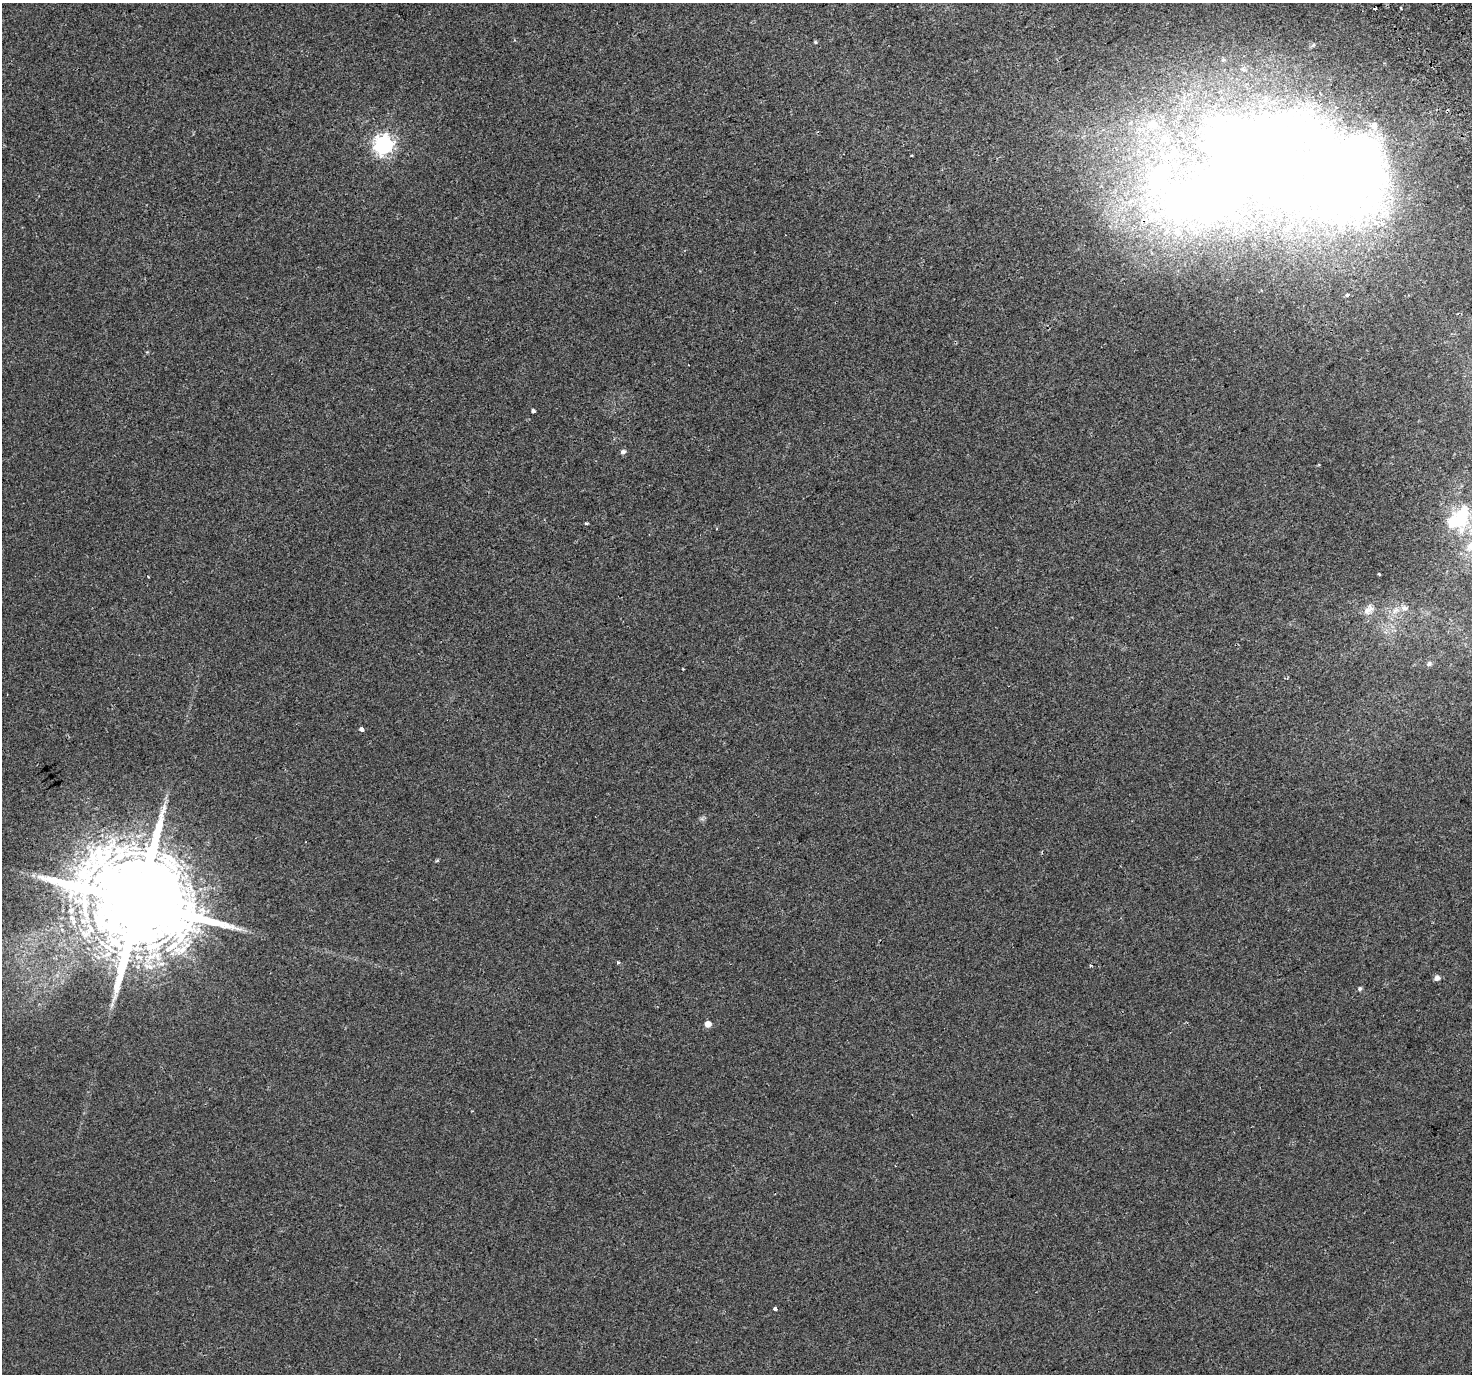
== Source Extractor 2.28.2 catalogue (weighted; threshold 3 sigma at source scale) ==
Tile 10 of 4 x 4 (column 2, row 3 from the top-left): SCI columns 1525-2994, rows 1584-2955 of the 5983 x 5851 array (HDU 1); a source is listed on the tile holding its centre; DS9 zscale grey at full resolution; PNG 1474 x 1376 px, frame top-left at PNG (2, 3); no overlay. Shown black and unused: <1% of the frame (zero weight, under 2 of 3 exposures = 3% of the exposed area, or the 3 px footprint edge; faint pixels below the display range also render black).
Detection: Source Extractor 2.28.2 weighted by HDU 2 'WHT'; one run over the whole footprint, this tile lists its part. Background 0.00334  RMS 0.0036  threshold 0.016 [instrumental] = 3 sigma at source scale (4.5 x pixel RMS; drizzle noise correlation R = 1.50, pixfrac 1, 0.0396/0.0396 arcsec/px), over >= 5 px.
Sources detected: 33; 4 inside a brighter object's white glare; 2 cosmic-ray / hot-pixel residue — not listed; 5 inside a brighter listed object's ellipse — not listed separately; the other 22 listed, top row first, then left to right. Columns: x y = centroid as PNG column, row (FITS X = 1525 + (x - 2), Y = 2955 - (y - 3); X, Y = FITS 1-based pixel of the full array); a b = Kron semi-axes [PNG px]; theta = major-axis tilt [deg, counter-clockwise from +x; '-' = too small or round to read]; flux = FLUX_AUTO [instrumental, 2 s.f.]
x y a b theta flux
815 42 6 3 -71 0.36
383 145 7 7 - 160
1343 172 321 122 -11 550
533 411 4 3 - 0.95
623 451 6 5 - 1
1458 518 39 22 44 18
586 523 4 3 - 0.55
1379 574 4 3 - 0.9
148 577 3 2 - 0.46
1404 608 9 7 -14 1.5
1368 610 18 10 52 2.6
1429 664 8 6 27 0.79
361 729 4 4 - 2.5
437 861 6 3 21 0.39
33 875 7 5 -45 0.84
139 902 30 25 8 10000
618 963 4 3 - 0.58
1091 965 4 3 - 0.59
1437 978 6 5 - 1.6
1360 989 5 4 - 0.73
708 1024 5 5 - 3.6
775 1309 4 4 - 1.9